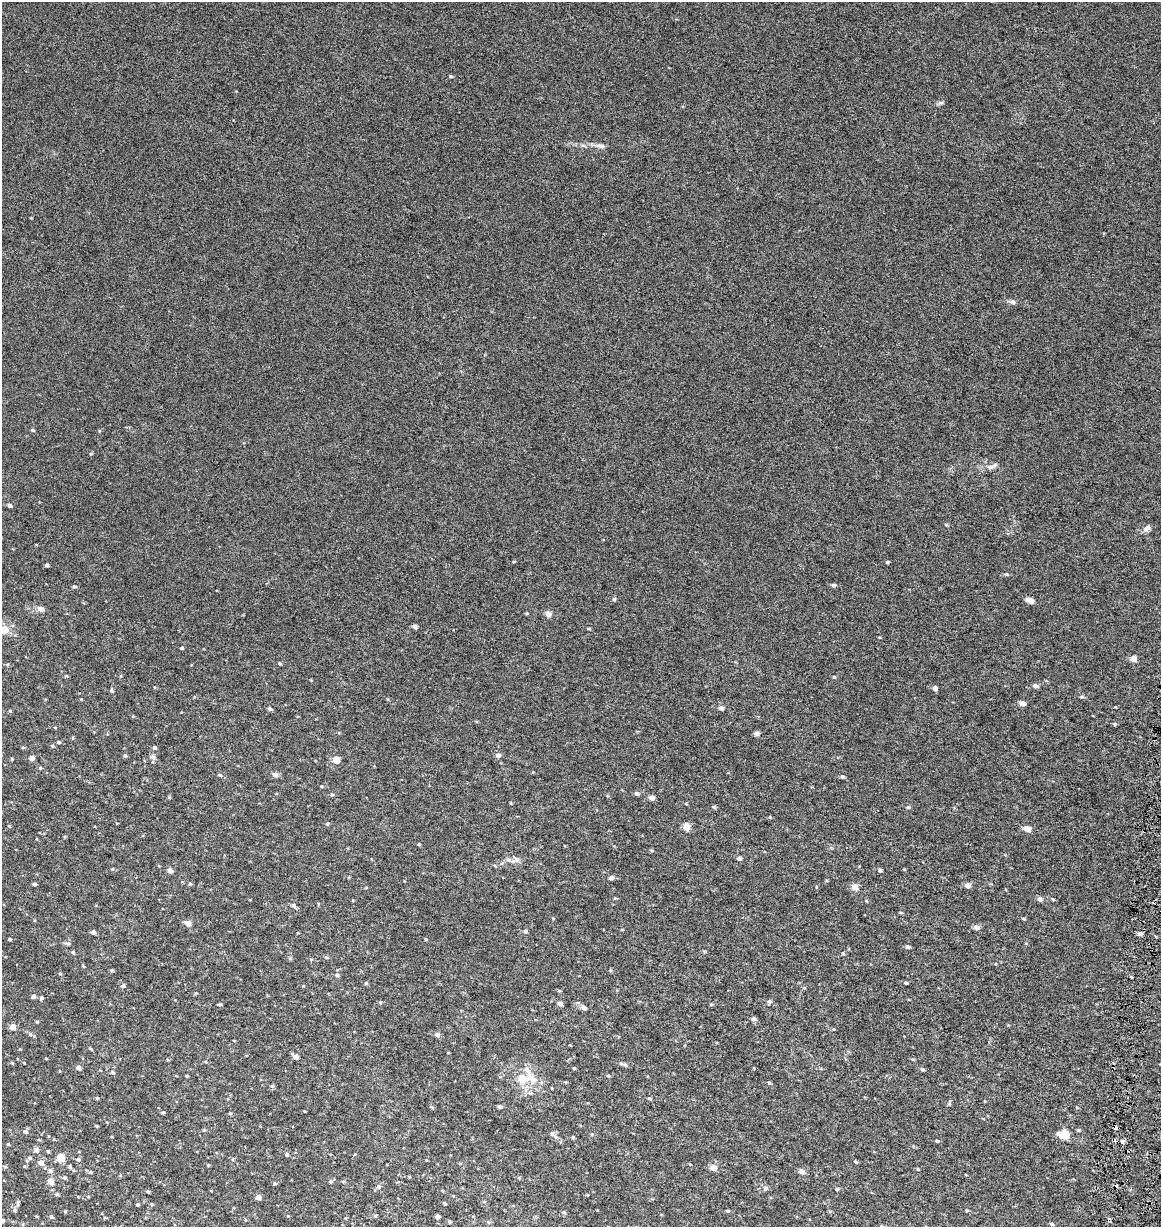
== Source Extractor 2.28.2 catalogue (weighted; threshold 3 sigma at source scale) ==
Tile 6 of 4 x 4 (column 2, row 2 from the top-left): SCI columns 1446-2604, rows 2451-3675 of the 5150 x 4910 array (HDU 1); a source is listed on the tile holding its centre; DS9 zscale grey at full resolution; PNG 1163 x 1229 px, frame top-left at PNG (2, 2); no overlay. Shown black and unused: <1% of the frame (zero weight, under 3 of 6 exposures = <1% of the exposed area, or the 3 px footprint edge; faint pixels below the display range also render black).
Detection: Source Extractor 2.28.2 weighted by HDU 2 'WHT'; one run over the whole footprint, this tile lists its part. Background 0.00109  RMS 0.0025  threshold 0.0103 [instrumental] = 3 sigma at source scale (4.09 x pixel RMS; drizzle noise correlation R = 1.36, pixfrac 0.8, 0.0396/0.0396 arcsec/px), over >= 5 px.
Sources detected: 197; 1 cosmic-ray / hot-pixel residue — not listed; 6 inside a brighter listed object's ellipse — not listed separately; the other 190 listed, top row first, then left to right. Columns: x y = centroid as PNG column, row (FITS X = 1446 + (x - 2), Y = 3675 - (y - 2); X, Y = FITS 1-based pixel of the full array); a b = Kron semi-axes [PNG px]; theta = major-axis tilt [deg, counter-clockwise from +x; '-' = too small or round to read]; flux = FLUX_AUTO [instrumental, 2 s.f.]
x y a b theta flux
451 76 5 3 - 0.3
941 103 9 4 20 0.48
600 146 19 5 -6 1.2
31 218 3 2 - 0.17
1012 302 11 5 -12 0.69
33 430 4 4 - 0.34
91 454 5 3 - 0.22
992 466 17 6 23 1
10 506 5 4 - 0.65
946 525 4 4 - 0.24
1147 528 11 7 30 0.97
887 562 4 4 - 0.25
47 565 4 3 - 0.45
1006 574 6 5 - 0.36
833 585 6 4 -13 0.56
74 586 5 5 - 0.4
614 599 5 5 - 0.37
1030 600 9 5 -33 2
41 609 6 5 - 1.1
527 613 5 3 - 0.22
548 614 5 4 - 1.9
414 626 5 4 - 0.73
879 637 4 3 - 0.2
182 648 4 3 - 0.35
1133 659 5 4 - 2.1
280 663 5 4 - 0.3
7 664 5 3 - 0.26
66 676 6 3 17 0.21
834 677 4 4 - 0.27
1035 686 6 5 - 0.72
935 688 5 5 - 0.96
111 691 5 5 - 0.32
1082 697 6 4 2 0.41
1022 703 5 4 - 1.3
721 708 5 5 - 0.9
270 709 5 4 - 0.56
10 711 4 4 - 0.24
1114 724 5 4 - 0.31
757 733 5 4 - 1
58 742 5 4 - 0.31
52 746 5 4 - 0.31
154 747 5 4 - 0.47
498 755 6 5 - 0.83
125 756 5 4 - 0.35
153 757 8 6 -59 0.67
31 758 4 4 - 1.5
336 760 5 4 - 4.6
40 768 5 3 - 0.21
220 775 6 5 - 0.34
275 775 5 5 - 1.1
842 776 5 4 - 0.47
321 786 3 3 - 0.2
636 793 6 4 -32 0.54
332 795 5 4 - 0.32
169 797 5 3 - 0.23
652 798 5 4 - 1.3
511 803 4 3 - 0.19
714 807 5 4 - 0.31
908 807 6 4 -1 0.37
327 824 5 4 - 0.27
686 827 5 5 - 3.4
1027 829 6 5 - 2.1
419 844 3 3 - 0.24
739 858 5 5 - 0.64
516 860 13 6 27 1
112 869 5 3 - 0.19
170 870 5 5 - 1.1
880 870 5 4 - 0.49
611 878 5 4 - 0.77
34 884 4 3 - 0.46
190 884 5 4 - 0.3
967 885 5 5 - 1.4
854 887 5 5 - 3.2
615 898 5 3 - 0.2
1040 899 5 5 - 0.82
1053 899 5 3 - 0.25
866 901 5 3 - 0.22
294 905 7 3 -81 0.39
1023 919 6 4 -19 0.26
188 923 6 5 - 1.5
976 927 6 5 - 1
525 931 5 5 - 0.46
93 932 4 4 - 0.86
1139 934 5 5 - 0.76
10 939 4 3 - 0.31
425 939 4 3 - 0.22
68 943 8 5 3 0.54
908 947 5 4 - 0.53
73 952 4 3 - 0.42
843 953 6 4 -61 0.33
83 966 4 3 - 0.2
111 970 4 4 - 0.33
60 974 4 4 - 0.26
337 975 6 5 - 0.53
366 983 4 4 - 0.32
906 983 4 3 - 0.32
123 986 6 5 - 0.42
559 991 5 3 - 0.25
196 993 4 4 - 0.22
33 996 5 4 - 0.6
41 998 4 4 - 0.69
380 1002 5 3 - 0.25
769 1002 7 4 68 0.41
219 1004 6 3 8 0.29
560 1004 5 4 - 1
711 1004 5 3 - 0.21
584 1008 7 5 -29 0.82
753 1019 6 5 - 0.54
37 1022 4 3 - 0.24
12 1027 5 5 - 2.2
833 1029 4 4 - 0.21
30 1034 5 5 - 0.39
437 1035 5 4 - 0.99
91 1049 5 3 - 0.24
295 1057 5 4 - 1.5
12 1063 5 4 - 0.23
621 1063 7 6 - 0.55
78 1067 5 4 - 0.96
574 1068 4 3 - 0.22
922 1069 5 4 - 0.41
112 1072 5 4 - 0.46
187 1076 3 3 - 0.22
608 1076 5 3 - 0.24
532 1079 21 12 -41 3.7
566 1082 4 3 - 0.2
769 1083 5 4 - 0.29
97 1098 4 4 - 0.18
649 1098 5 3 - 0.33
949 1104 5 5 - 0.33
500 1107 5 4 - 0.59
163 1112 5 3 - 0.28
230 1113 5 4 - 0.26
96 1126 4 3 - 0.21
1115 1127 4 3 - 1.2
204 1130 5 4 - 0.29
1078 1130 5 4 - 0.32
26 1132 6 6 - 0.54
592 1134 5 4 - 0.25
1064 1134 6 5 - 10
555 1137 8 5 -61 0.64
573 1137 5 4 - 0.3
937 1141 5 4 - 0.3
1122 1141 5 4 - 0.92
8 1144 4 4 - 0.23
36 1150 5 5 - 1.2
48 1151 3 3 - 0.27
287 1154 5 4 - 0.48
30 1158 5 4 - 0.42
60 1158 5 5 - 6
78 1159 5 5 - 0.48
855 1162 5 4 - 0.27
41 1163 5 5 - 1.8
690 1164 4 2 - 0.16
208 1165 5 3 - 0.18
24 1166 4 4 - 0.24
5 1167 5 4 - 0.26
70 1167 4 4 - 0.4
713 1168 5 5 - 2.4
918 1169 4 4 - 0.23
51 1171 6 5 - 0.66
802 1171 5 5 - 1.5
90 1172 4 4 - 0.25
64 1178 5 5 - 0.4
519 1178 5 4 - 0.25
51 1181 4 4 - 3.2
330 1182 5 4 - 0.28
274 1183 5 4 - 0.28
379 1187 6 6 - 0.64
765 1188 6 6 - 0.48
837 1189 4 4 - 0.27
148 1192 5 3 - 0.28
57 1194 5 4 - 0.3
88 1196 4 3 - 0.17
258 1197 4 4 - 1.5
18 1203 9 4 79 0.44
137 1204 4 3 - 0.25
151 1204 5 3 - 0.25
445 1204 4 3 - 0.26
967 1210 5 3 - 0.21
65 1211 4 4 - 0.22
727 1211 5 4 - 0.29
830 1211 5 3 - 0.24
563 1212 5 4 - 0.4
51 1216 6 4 -55 0.37
437 1217 4 4 - 0.91
2 1220 6 5 - 0.41
245 1220 5 3 - 0.2
1109 1220 4 3 - 1.3
449 1222 4 4 - 0.32
1052 1224 6 4 -19 0.37
Overlapping masked pixels (flux is a lower limit): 2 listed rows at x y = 1115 1127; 1109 1220
Isophote crosses this tile's border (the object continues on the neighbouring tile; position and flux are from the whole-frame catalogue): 1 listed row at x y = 2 1220